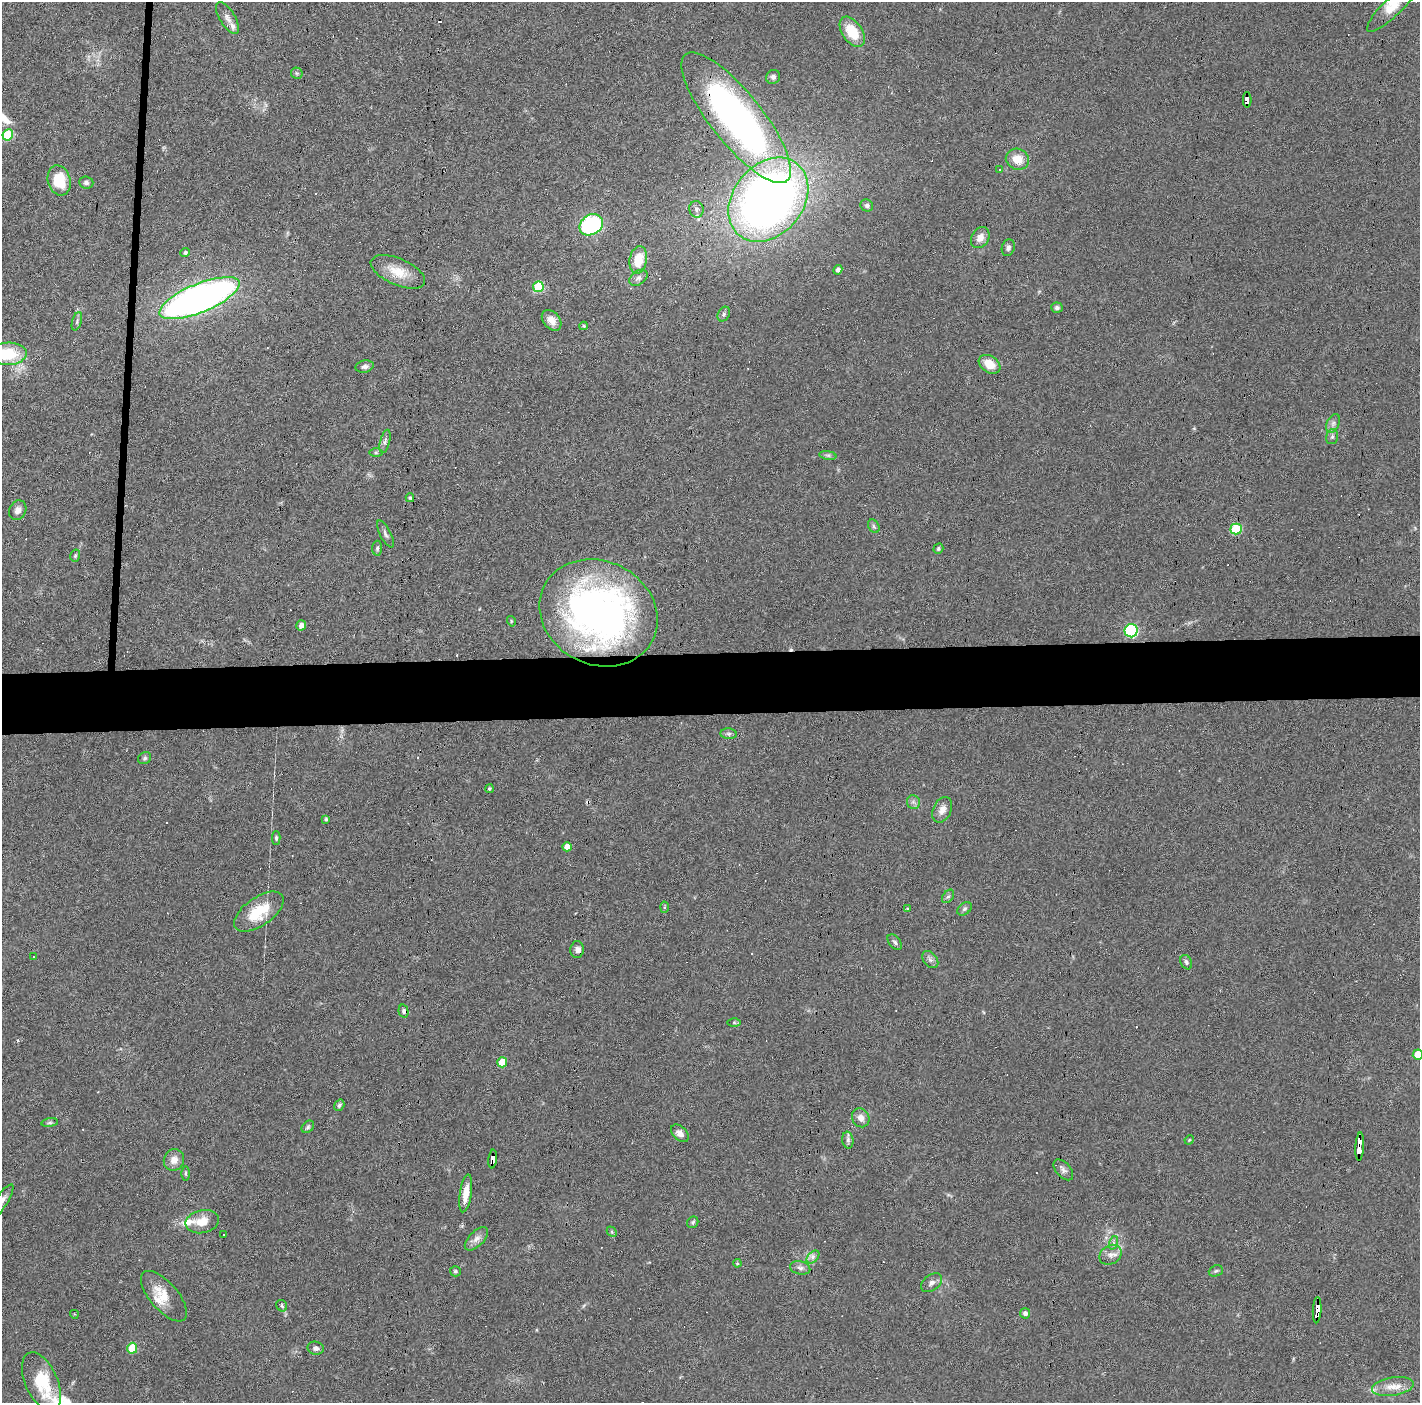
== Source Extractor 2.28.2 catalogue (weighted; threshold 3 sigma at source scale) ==
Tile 5 of 3 x 3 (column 2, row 2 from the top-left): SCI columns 1419-2836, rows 1439-2839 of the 4254 x 4279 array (HDU 1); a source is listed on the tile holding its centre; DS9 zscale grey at full resolution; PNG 1422 x 1405 px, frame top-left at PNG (2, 2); each listed source drawn as its Kron ellipse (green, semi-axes under 4 px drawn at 4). Shown black and unused: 5% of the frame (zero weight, under 3 of 6 exposures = <1% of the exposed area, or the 3 px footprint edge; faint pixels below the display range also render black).
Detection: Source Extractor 2.28.2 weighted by HDU 2 'WHT'; one run over the whole footprint, this tile lists its part. Background 0.0399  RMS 0.004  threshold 0.0164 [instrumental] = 3 sigma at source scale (4.09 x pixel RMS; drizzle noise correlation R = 1.36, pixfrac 0.8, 0.05/0.05 arcsec/px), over >= 5 px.
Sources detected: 137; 24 cosmic-ray / hot-pixel residue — neither listed nor drawn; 5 inside a brighter listed object's ellipse — not listed separately; the other 108 listed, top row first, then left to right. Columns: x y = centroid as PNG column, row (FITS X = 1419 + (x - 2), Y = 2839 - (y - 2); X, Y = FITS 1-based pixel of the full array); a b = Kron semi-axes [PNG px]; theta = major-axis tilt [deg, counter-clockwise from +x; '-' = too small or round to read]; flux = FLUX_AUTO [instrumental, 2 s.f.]
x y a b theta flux
1393 7 34 9 44 6.9
227 18 18 7 -59 2.3
852 32 17 10 -56 11
297 73 6 5 - 0.67
773 77 7 7 - 1.2
1247 100 8 3 -89 55
736 118 81 26 -51 170
8 135 6 5 - 17
1017 159 12 10 -20 5.5
1000 170 3 2 - 0.61
59 180 15 11 -74 11
86 182 7 6 - 1.1
768 200 46 35 50 280
867 205 6 5 - 1
696 209 8 7 - 1.3
591 225 12 10 31 41
980 238 11 8 60 2.6
1008 248 8 6 72 1.1
185 252 5 4 - 0.76
638 260 14 8 79 8.4
838 270 5 4 - 1.5
398 272 29 13 -23 8.3
638 278 10 7 37 1.4
538 287 5 5 - 19
199 298 43 14 22 220
1057 308 6 5 - 0.94
724 314 8 5 61 0.84
552 320 12 8 -49 3.2
77 321 9 4 73 0.75
583 326 4 4 - 0.42
7 354 19 11 2 15
990 364 12 8 -33 6.2
365 366 9 6 13 1.3
1333 423 10 6 63 1.5
1332 437 8 6 75 1
385 441 12 5 76 1
376 452 6 4 0 0.61
828 455 9 4 -8 0.79
410 498 4 3 - 0.52
18 510 10 8 63 2.1
874 526 7 5 -60 0.72
1236 529 5 5 - 23
385 534 15 5 -63 1.3
377 548 7 5 88 0.71
938 549 5 4 - 0.61
75 556 6 5 - 0.65
598 613 61 52 -27 170
511 621 5 3 - 0.35
301 625 5 4 - 1.9
1131 631 7 6 - 47
729 734 8 5 -6 0.99
145 758 7 5 33 0.75
489 789 4 4 - 0.66
913 802 7 6 - 1
942 810 13 9 65 2.7
326 819 3 3 - 0.59
276 838 6 4 -89 0.64
567 847 4 4 - 3.4
948 896 7 5 51 0.81
664 907 5 3 - 0.39
907 908 4 3 - 0.26
965 909 8 5 40 0.85
259 912 28 14 35 13
895 942 9 5 -49 0.94
577 950 8 7 - 1.7
33 957 2 2 - 0.26
930 960 10 6 -49 1.3
1186 962 7 5 -64 0.89
403 1011 7 4 -75 1.1
734 1022 6 4 -1 0.54
1418 1055 5 5 - 6.8
502 1062 5 5 - 9.5
339 1105 6 5 - 0.86
861 1118 10 8 -58 2.6
50 1123 8 4 8 0.76
308 1127 7 5 46 0.67
680 1133 10 6 -44 2.2
848 1140 8 5 -82 1.1
1189 1140 5 4 - 0.38
1360 1147 14 3 86 140
493 1159 9 4 84 140
174 1160 11 10 - 3
1063 1170 12 7 -49 1.6
185 1173 7 3 90 0.52
466 1193 19 6 82 4.8
2 1201 19 6 57 2.2
202 1222 17 11 11 5.3
693 1222 6 5 - 0.69
612 1232 6 4 -47 0.53
224 1235 3 2 - 0.44
476 1239 15 7 45 2.2
1113 1243 7 4 72 0.86
1111 1255 12 9 33 2.2
813 1257 8 5 45 1.3
737 1263 4 4 - 0.45
800 1268 10 6 -14 1.4
455 1271 5 5 - 0.59
1216 1271 7 5 22 0.73
932 1283 12 7 35 1.7
164 1296 31 14 -49 7.4
282 1306 6 5 - 0.74
1317 1310 13 4 86 120
1025 1313 5 5 - 1.2
74 1314 4 3 - 0.34
132 1348 5 5 - 13
315 1348 8 6 -9 1.2
41 1382 31 16 -66 19
1393 1387 21 9 9 4.6
Overlapping masked pixels (flux is a lower limit): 5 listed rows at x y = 1247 100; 736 118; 1360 1147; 493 1159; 1317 1310
Isophote crosses this tile's border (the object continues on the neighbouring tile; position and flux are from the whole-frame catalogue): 4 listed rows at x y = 1393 7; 7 354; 1418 1055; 2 1201